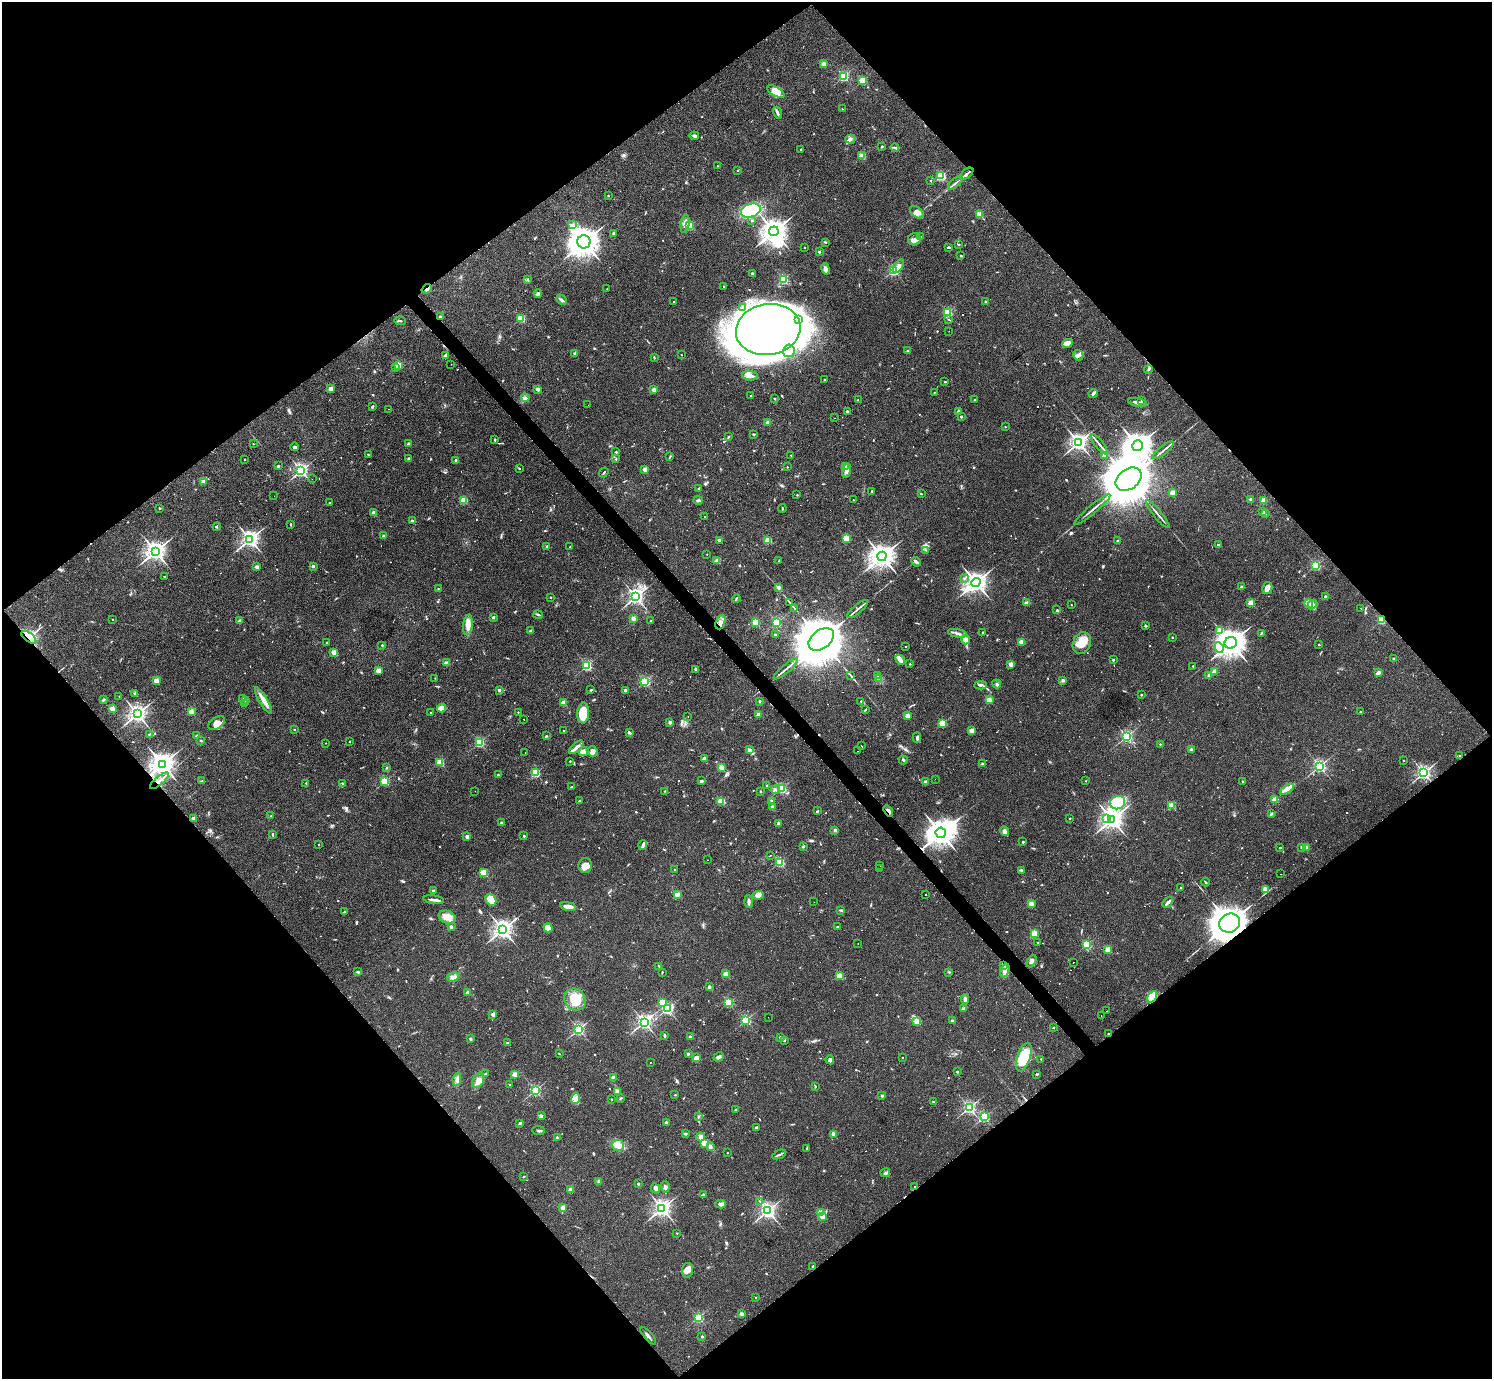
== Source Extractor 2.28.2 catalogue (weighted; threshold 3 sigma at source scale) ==
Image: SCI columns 4-5962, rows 157-5661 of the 5962 x 5959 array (HDU 1 of 3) = the unmasked area's bounding box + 8 px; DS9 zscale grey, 4 x 4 block average (1 PNG px = mean of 4 x 4 image px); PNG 1494 x 1381 px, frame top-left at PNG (2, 2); each listed source drawn as its Kron ellipse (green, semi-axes under 4 px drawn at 4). Shown black and unused: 50% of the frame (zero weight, under 3 of 4 exposures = <1% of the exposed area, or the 3 px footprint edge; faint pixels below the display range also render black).
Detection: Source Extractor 2.28.2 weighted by HDU 2 'WHT'. Background 0.0435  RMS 0.0048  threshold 0.0216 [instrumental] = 3 sigma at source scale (4.5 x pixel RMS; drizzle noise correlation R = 1.50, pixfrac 1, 0.05/0.05 arcsec/px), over >= 5 px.
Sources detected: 920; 2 too faint to see at this stretch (4 x 4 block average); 16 inside a brighter object's white glare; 27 cosmic-ray / hot-pixel residue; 1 long thin detection or spike segment (spike, bleed or trail) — neither listed nor drawn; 20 coinciding with a brighter row at this scale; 36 inside a brighter listed object's ellipse — not listed separately; of the other 818, all 500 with FLUX_AUTO >= 1.91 (the completeness limit of this list) listed and drawn (318 fainter detections not listed), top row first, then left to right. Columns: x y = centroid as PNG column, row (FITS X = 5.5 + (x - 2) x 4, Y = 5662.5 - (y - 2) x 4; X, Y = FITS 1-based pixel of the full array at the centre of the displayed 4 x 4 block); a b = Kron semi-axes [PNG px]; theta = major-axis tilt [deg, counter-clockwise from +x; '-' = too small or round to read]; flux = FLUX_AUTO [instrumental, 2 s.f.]
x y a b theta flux
824 64 3 2 - 14
843 76 2 2 - 310
863 80 2 2 - 160
776 91 10 4 -30 41
842 109 2 2 - 3.3
777 113 6 2 -71 6
694 136 5 2 - 7.2
850 139 5 4 - 9.2
882 146 2 2 - 3.6
895 147 4 2 - 4.2
801 149 2 2 - 6.5
862 156 2 2 - 87
717 166 2 2 - 5.6
737 171 2 2 - 2.8
967 174 8 2 39 14
941 176 2 2 - 320
931 181 2 2 - 4.2
955 183 9 2 40 6.4
608 196 2 2 - 3.7
751 211 10 7 19 150
917 212 8 5 -37 15
980 214 2 2 - 120
752 220 2 2 - 7.6
685 224 9 4 81 17
572 225 3 2 - 2.6
690 225 2 2 - 160
774 231 5 4 - 2100
614 233 2 2 - 34
921 236 3 2 - 2.5
914 239 6 6 - 16
584 242 6 6 - 3300
825 242 3 2 - 2.4
959 244 2 2 - 2.1
948 247 3 2 - 4.5
805 248 2 2 - 3.1
819 252 2 2 - 16
961 256 2 2 - 2
898 266 8 4 53 15
825 269 6 3 -72 7.8
894 270 2 2 - 430
752 273 2 2 - 14
783 279 2 2 - 320
528 280 4 2 - 3.3
723 286 2 2 - 4.2
427 289 5 2 - 3.9
607 289 2 2 - 3.6
538 293 4 3 - 4.9
561 300 6 3 -42 5.7
673 302 2 2 - 2.8
986 302 2 2 - 14
743 308 3 3 - 4.7
947 312 2 2 - 290
440 317 2 2 - 15
521 318 2 2 - 180
799 319 3 2 - 4.7
948 319 4 2 - 2
400 321 6 2 -2 3.1
768 330 32 25 10 3200
949 331 2 2 - 2.3
1067 343 5 4 - 10
789 351 6 5 - 17
907 351 3 2 - 2.3
575 353 4 3 - 4.7
681 355 2 2 - 3.5
1078 355 5 5 - 8
445 356 4 3 - 7.8
654 358 3 2 - 2
451 364 2 2 - 2.1
398 365 2 2 - 160
396 367 2 2 - 2.6
1148 369 5 2 - 4.3
750 376 8 4 -5 12
824 379 2 2 - 5.8
945 382 2 2 - 9
331 389 2 2 - 53
538 389 2 2 - 40
654 390 2 2 - 54
934 392 2 2 - 3.6
1093 393 5 3 - 6.9
750 395 2 2 - 2.2
525 398 4 3 - 6.5
774 399 2 2 - 2.3
858 400 2 2 - 4
975 400 2 2 - 12
1141 401 2 2 - 2.8
1137 402 9 2 -11 12
588 405 2 2 - 7.3
372 407 3 2 - 6.2
388 409 2 2 - 2.3
847 411 2 2 - 13
958 411 3 3 - 3.9
961 417 2 2 - 12
834 418 2 2 - 3.7
768 423 2 2 - 50
1005 427 2 2 - 2
754 434 2 2 - 2.4
728 437 3 2 - 2.8
495 440 3 2 - 2.4
1078 442 3 3 - 1100
253 444 2 2 - 2.6
409 444 3 2 - 8.2
1099 444 12 2 -51 8.9
1138 446 5 5 - 3000
295 447 4 3 - 4.7
1163 450 13 2 39 9
616 452 3 2 - 3.1
368 455 2 2 - 2.8
791 455 2 2 - 4.2
1104 455 2 2 - 31
670 457 3 2 - 2.8
245 459 2 2 - 4.4
409 459 2 2 - 27
616 459 2 2 - 5.2
456 460 2 2 - 14
278 466 3 2 - 2.5
846 466 2 2 - 41
787 467 2 2 - 2.3
519 469 3 2 - 2.5
645 469 2 2 - 40
301 470 2 2 - 670
846 470 7 3 76 9
604 472 5 2 - 3.1
312 479 2 2 - 9.2
1129 479 14 10 35 15000
203 482 2 2 - 46
699 488 3 2 - 3.6
872 491 3 2 - 3.2
1173 492 2 2 - 68
921 494 2 2 - 2.2
797 495 2 2 - 2.2
274 496 2 2 - 2.9
1251 499 2 2 - 23
464 500 2 2 - 160
698 500 5 2 - 5.6
853 500 2 2 - 3.2
1264 500 2 2 - 75
329 503 2 2 - 3.1
160 508 2 2 - 2.4
782 508 4 2 - 2.2
1092 509 23 2 40 14
1263 512 2 2 - 29
374 513 2 2 - 45
1158 514 17 2 -50 9.3
1265 514 2 2 - 8.9
704 517 2 2 - 4.2
412 521 2 2 - 8.4
291 524 3 2 - 2.6
217 527 4 2 - 2.8
383 536 2 2 - 12
846 538 2 2 - 130
250 539 3 3 - 1100
719 540 3 2 - 5.7
768 540 2 2 - 120
1117 541 3 2 - 2.4
1218 544 2 2 - 6.7
547 546 2 2 - 13
570 547 2 2 - 2.1
926 550 2 2 - 2.1
155 551 3 3 - 1300
707 554 2 2 - 2.4
882 556 5 4 - 2400
779 560 3 2 - 2.1
717 561 2 2 - 47
916 562 5 3 - 8.2
1316 565 2 2 - 270
313 566 2 2 - 20
257 567 2 2 - 43
164 576 2 2 - 4.5
964 578 3 2 - 2.5
976 582 5 4 - 1700
778 587 2 2 - 44
1242 587 2 2 - 17
1267 588 6 5 - 15
438 589 2 2 - 3.9
551 597 2 2 - 5
636 597 3 2 - 890
1325 597 2 2 - 5.9
736 599 4 2 - 2.4
790 602 3 2 - 2.1
1027 603 2 2 - 26
1251 603 2 2 - 100
1309 604 4 3 - 7
1071 605 2 2 - 2.1
1312 605 5 3 - 8.6
794 608 4 2 - 2.1
1361 608 2 2 - 2.8
857 609 13 2 40 9.4
1057 610 3 2 - 2.7
538 615 4 2 - 3
493 617 2 2 - 18
633 618 2 2 - 54
112 619 2 2 - 6.1
1381 620 2 2 - 160
240 621 2 2 - 38
651 621 2 2 - 5.5
720 622 7 4 68 16
756 622 2 2 - 190
776 623 2 2 - 260
468 625 10 5 84 22
1146 626 2 2 - 16
531 631 4 2 - 2.6
1220 631 3 2 - 76
983 632 2 2 - 3.7
957 633 9 3 -11 10
1261 633 3 2 - 2.7
775 634 2 2 - 2.7
29 637 9 4 -37 23
1172 637 2 2 - 7.8
821 639 14 9 36 18000
966 640 4 2 - 41
327 642 2 2 - 4.9
1021 642 2 2 - 76
1082 643 11 9 66 44
1231 643 6 5 - 3100
382 645 2 2 - 7.3
1319 645 2 2 - 4.8
905 646 2 2 - 3.3
1219 647 5 4 - 15
334 652 2 2 - 62
1394 659 2 2 - 14
900 660 5 3 - 8.7
1113 660 2 2 - 11
446 663 2 2 - 50
910 664 2 2 - 1.9
1011 664 4 3 - 9.3
587 666 2 2 - 350
1193 666 2 2 - 4.6
696 669 2 2 - 18
786 669 15 2 41 12
378 670 2 2 - 70
1214 671 2 2 - 63
1378 673 3 3 - 11
1209 675 2 2 - 16
851 676 4 2 - 3.1
878 676 2 2 - 2.1
435 678 2 2 - 2.4
879 678 4 2 - 4.4
1063 680 2 2 - 27
156 681 2 2 - 79
645 682 2 2 - 370
997 684 4 3 - 6.3
980 685 6 3 3 6.8
499 690 2 2 - 19
591 690 3 2 - 2.8
625 691 3 2 - 4.8
135 693 2 2 - 4
1141 695 2 2 - 7.8
119 696 2 2 - 2.6
243 698 2 2 - 8.7
103 700 2 2 - 4.6
245 700 4 2 - 6.9
989 700 2 2 - 82
263 701 15 4 -59 26
759 701 2 2 - 11
861 701 2 2 - 5.1
563 703 2 2 - 83
244 704 2 2 - 11
112 708 2 2 - 74
442 708 5 3 - 28
865 710 3 2 - 2.5
191 712 2 2 - 94
518 712 2 2 - 3.1
1361 712 2 2 - 2.6
431 713 2 2 - 3.9
583 713 10 6 86 60
137 714 3 3 - 1300
758 715 2 2 - 33
907 716 2 2 - 63
688 717 2 2 - 5.7
524 719 2 2 - 3.5
670 722 2 2 - 24
217 723 9 5 33 25
942 723 2 2 - 180
294 729 2 2 - 4.2
972 730 4 3 - 21
564 731 2 2 - 4.5
629 732 4 2 - 4.1
149 734 3 2 - 2.3
197 736 2 2 - 17
546 736 3 2 - 2.3
1126 736 2 2 - 520
917 738 5 2 - 5.4
201 741 2 2 - 12
350 742 2 2 - 2.3
479 742 2 2 - 310
326 743 2 2 - 2.2
1160 744 2 2 - 4.1
861 746 2 2 - 13
576 747 9 2 42 17
749 750 2 2 - 42
1191 750 3 2 - 9.1
583 751 5 2 - 5.9
593 751 5 4 - 13
858 751 2 2 - 6.2
525 753 2 2 - 2
1460 756 2 2 - 3.6
704 758 3 2 - 8.8
903 760 4 2 - 3.5
570 761 2 2 - 4.5
1403 761 2 2 - 4.9
440 762 2 2 - 170
162 764 4 4 - 2200
982 764 2 2 - 16
1319 766 2 2 - 690
721 767 2 2 - 85
387 768 2 2 - 3.2
535 773 2 2 - 250
1424 773 2 2 - 860
498 775 2 2 - 3
935 779 2 2 - 1.9
159 781 12 2 40 11
202 781 4 3 - 3.2
385 781 2 2 - 270
701 781 4 2 - 5.3
1086 781 2 2 - 3.5
1242 781 2 2 - 5.8
925 782 2 2 - 38
306 783 2 2 - 6.4
343 784 3 2 - 2.1
767 785 2 2 - 2.4
571 787 2 2 - 3.1
781 788 2 2 - 340
1287 789 8 3 33 15
775 790 5 4 - 8
475 791 2 2 - 3.7
665 791 3 2 - 2
760 791 2 2 - 2.4
1275 799 2 2 - 85
579 801 2 2 - 7.1
721 801 2 2 - 160
772 801 4 3 - 4.2
1118 803 8 6 23 100
1171 805 2 2 - 150
772 807 3 3 - 6.3
818 811 3 2 - 2.2
888 811 6 2 -52 8.8
1271 814 3 2 - 4
271 816 2 2 - 2.5
193 818 2 2 - 31
1070 818 2 2 - 4.7
1106 819 2 2 - 21
1112 819 4 3 - 1400
501 823 2 2 - 4.5
778 823 2 2 - 20
835 830 2 2 - 28
1004 831 5 4 - 8.5
941 833 5 5 - 2800
272 834 2 2 - 2.8
467 836 2 2 - 33
524 836 2 2 - 2.9
1023 842 2 2 - 3.5
319 844 2 2 - 3.7
643 845 5 3 - 6.8
803 846 3 2 - 3.7
1302 847 2 2 - 31
1307 847 2 2 - 41
1280 848 2 2 - 7.8
770 856 2 2 - 14
707 860 2 2 - 7.8
780 862 2 2 - 310
585 865 7 6 - 24
880 866 2 2 - 4.3
880 869 2 2 - 2.2
674 870 2 2 - 5.4
1021 870 3 2 - 3.4
484 872 2 2 - 160
1281 874 2 2 - 11
1205 882 4 2 - 3
1181 887 2 2 - 2.6
1265 889 4 3 - 20
433 891 2 2 - 20
677 894 2 2 - 72
926 894 2 2 - 7.2
758 895 5 4 - 14
434 900 10 2 -8 11
491 900 6 5 - 47
749 902 6 3 -86 7.8
814 902 2 2 - 4.5
1168 902 6 3 47 7.8
1031 904 2 2 - 80
568 906 8 3 -9 20
841 910 4 2 - 3.7
344 912 2 2 - 8.8
447 917 9 6 -19 25
1230 923 10 9 - 4600
451 927 2 2 - 26
837 927 3 2 - 2.4
548 928 5 4 - 27
503 929 3 3 - 1400
1034 933 2 2 - 140
1037 943 2 2 - 6.2
858 944 2 2 - 5.5
1086 945 2 2 - 230
1108 949 2 2 - 97
1031 961 6 3 61 9.2
1073 962 2 2 - 6.3
659 966 3 2 - 2.7
1004 966 2 2 - 2.2
1005 970 7 3 69 14
358 972 3 3 - 3.2
662 972 3 2 - 2.8
949 972 3 2 - 2
726 974 2 2 - 90
839 976 2 2 - 100
453 977 6 3 23 9.1
709 987 2 2 - 29
468 993 2 2 - 55
1152 997 6 4 57 42
575 999 11 10 - 66
965 999 4 3 - 8.2
662 1003 4 3 - 41
728 1003 2 2 - 310
964 1008 3 2 - 3.3
667 1009 2 2 - 520
1107 1011 2 2 - 7.9
493 1014 2 2 - 43
1101 1015 2 2 - 2.5
768 1017 2 2 - 2.8
746 1020 2 2 - 370
917 1021 2 2 - 97
952 1021 2 2 - 11
644 1022 4 3 - 670
1053 1028 2 2 - 1.9
579 1029 2 2 - 490
1108 1034 3 2 - 3.5
665 1036 3 2 - 5.2
690 1037 2 2 - 24
780 1037 2 2 - 16
470 1039 3 2 - 3.7
784 1040 3 2 - 3
507 1043 2 2 - 3.1
559 1054 2 2 - 1.9
688 1054 2 2 - 19
719 1057 5 3 - 8.6
1024 1057 15 6 72 99
697 1058 4 3 - 16
902 1058 2 2 - 4
1041 1059 2 2 - 2
830 1060 4 3 - 7
650 1062 2 2 - 2.5
957 1072 2 2 - 11
485 1074 2 2 - 7
515 1074 2 2 - 83
1036 1074 3 2 - 2.5
613 1078 2 2 - 12
457 1079 6 3 79 10
478 1081 7 5 64 18
510 1085 2 2 - 8.3
815 1087 3 2 - 2
535 1090 2 2 - 470
618 1092 2 2 - 57
675 1095 2 2 - 2.2
882 1096 2 2 - 19
575 1098 5 4 - 12
621 1098 3 2 - 2.2
612 1099 2 2 - 3
933 1102 2 2 - 3.1
969 1108 2 2 - 660
735 1110 2 2 - 2.7
541 1115 3 2 - 3.6
698 1117 4 2 - 3.6
984 1117 2 2 - 340
666 1122 2 2 - 21
520 1123 2 2 - 7
756 1128 3 2 - 3
538 1131 6 2 -6 5.5
685 1133 3 2 - 2.7
833 1134 3 3 - 11
557 1137 3 2 - 2.6
701 1137 4 3 - 13
704 1143 3 2 - 33
618 1145 6 5 - 17
710 1147 4 3 - 9.3
807 1148 3 2 - 1.9
727 1153 2 2 - 3.1
779 1154 7 2 22 5.6
885 1173 5 2 - 4.3
523 1177 3 2 - 2
599 1182 3 3 - 7.2
638 1184 2 2 - 4.1
665 1187 6 3 -87 7
915 1187 2 2 - 5.3
655 1188 5 4 - 8.2
571 1189 2 2 - 50
704 1194 3 2 - 2.2
760 1201 2 2 - 2.1
721 1204 5 3 - 6.9
563 1208 3 3 - 8.8
662 1208 3 3 - 1300
768 1211 3 3 - 920
821 1212 2 2 - 73
822 1217 2 2 - 65
677 1233 2 2 - 3.4
813 1266 2 2 - 7.4
688 1270 7 5 82 15
756 1298 2 2 - 4.4
741 1314 2 2 - 34
698 1317 2 2 - 340
648 1336 11 2 -48 7.8
702 1337 2 2 - 14
Overlapping masked pixels (flux is a lower limit): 12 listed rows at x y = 967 174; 427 289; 1381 620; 720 622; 29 637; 162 764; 159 781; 888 811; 1230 923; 1004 966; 1152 997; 1108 1034
Diffuse or blended objects may show on this block-average render without a row.